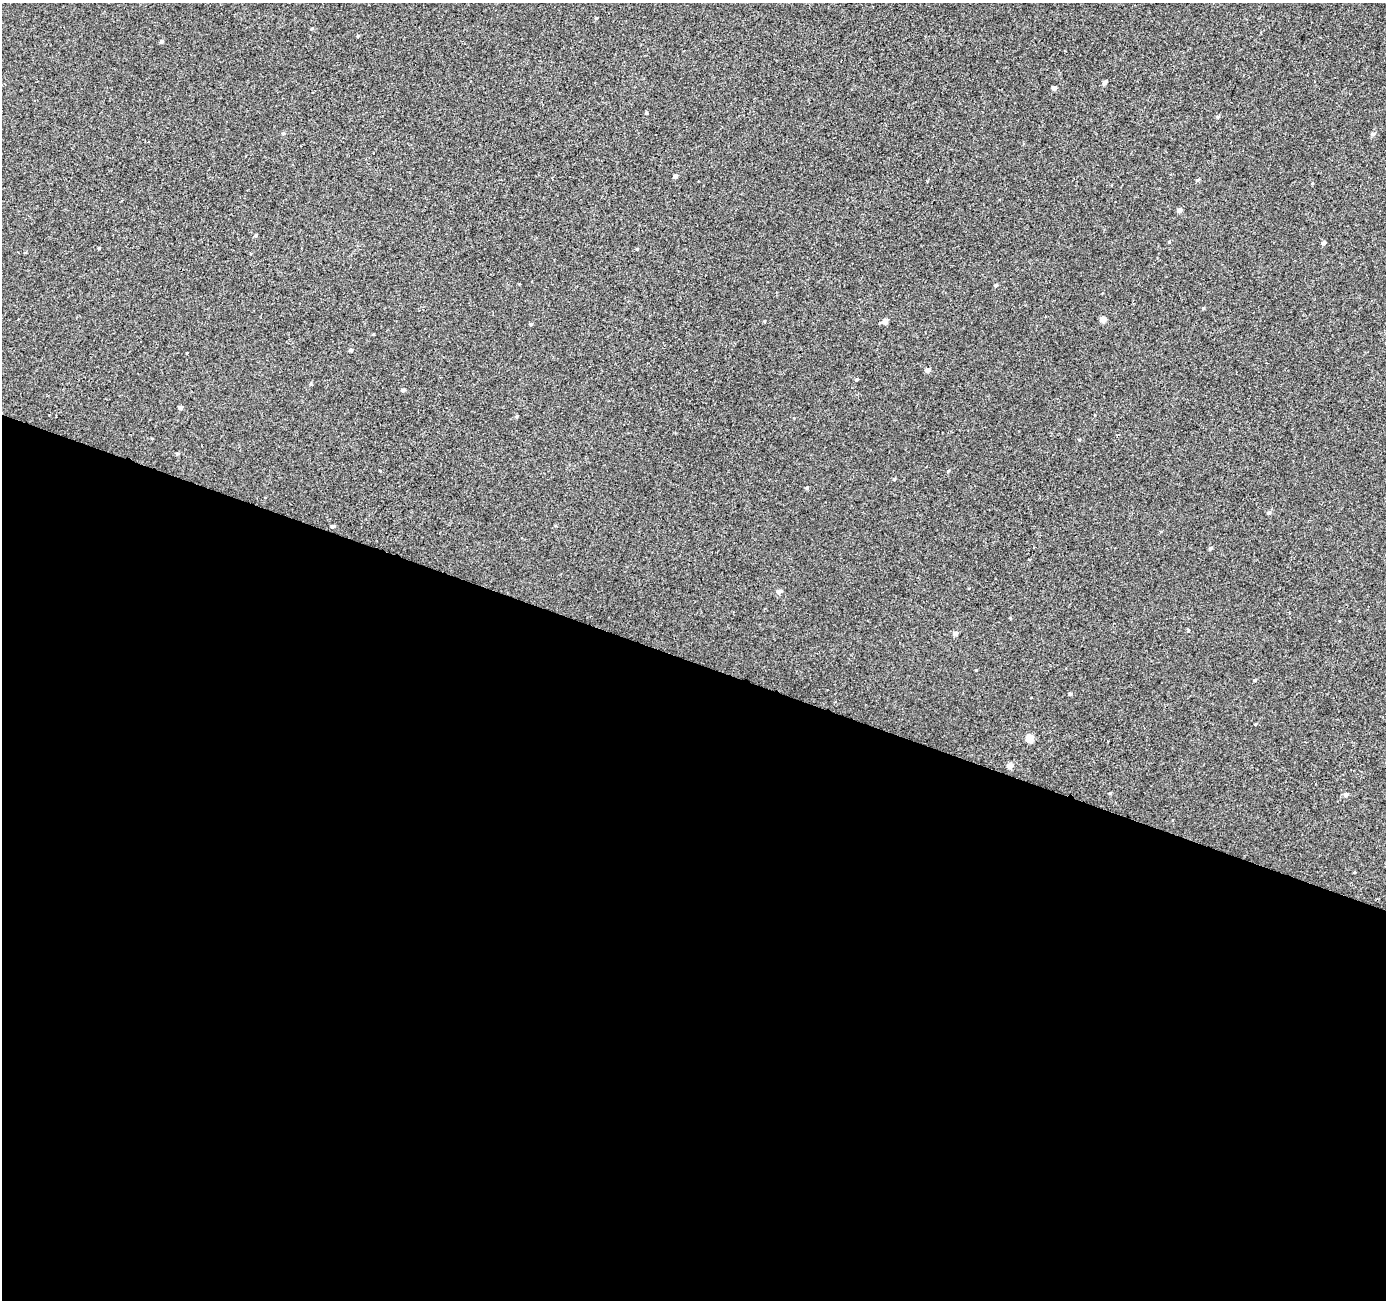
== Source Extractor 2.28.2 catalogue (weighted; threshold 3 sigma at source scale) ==
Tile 14 of 4 x 4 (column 2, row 4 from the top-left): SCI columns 1390-2773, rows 274-1571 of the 5541 x 5676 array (HDU 1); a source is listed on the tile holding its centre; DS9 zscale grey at full resolution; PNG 1388 x 1302 px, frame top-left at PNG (2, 3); no overlay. Shown black and unused: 49% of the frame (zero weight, under 2 of 3 exposures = <1% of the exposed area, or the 3 px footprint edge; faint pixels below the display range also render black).
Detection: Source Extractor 2.28.2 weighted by HDU 2 'WHT'; one run over the whole footprint, this tile lists its part. Background -5.98e-04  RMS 0.0041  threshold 0.0186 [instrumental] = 3 sigma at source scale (4.5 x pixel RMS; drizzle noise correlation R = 1.50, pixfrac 1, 0.0396/0.0396 arcsec/px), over >= 5 px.
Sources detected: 49; all 49 listed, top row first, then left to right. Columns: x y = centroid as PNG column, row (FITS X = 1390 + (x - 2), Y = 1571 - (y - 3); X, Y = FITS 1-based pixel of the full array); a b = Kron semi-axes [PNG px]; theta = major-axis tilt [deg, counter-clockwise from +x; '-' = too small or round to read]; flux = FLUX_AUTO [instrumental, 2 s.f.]
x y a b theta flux
597 18 4 3 - 0.67
312 28 5 3 - 0.35
358 36 5 3 - 0.36
161 42 4 4 - 0.72
1105 82 5 4 - 1.4
1054 88 4 4 - 1.7
646 113 4 4 - 0.42
1218 117 5 4 - 0.56
283 133 5 4 - 0.57
1373 134 6 4 21 0.87
675 176 4 4 - 1.2
1197 180 6 4 30 0.51
1312 183 3 3 - 0.64
1179 210 5 4 - 1.5
256 235 5 4 - 0.41
1169 242 3 3 - 0.72
1324 243 5 4 - 0.95
99 248 3 3 - 0.38
637 249 4 3 - 0.35
996 285 5 4 - 0.64
1203 308 4 4 - 0.36
1103 319 5 4 - 3.2
885 321 5 4 - 2.9
531 324 5 3 - 0.42
351 350 4 4 - 0.67
927 370 4 4 - 2
856 380 4 4 - 0.57
311 384 4 4 - 0.51
403 390 5 4 - 0.91
180 407 4 4 - 1.1
516 416 5 4 - 0.52
1079 439 5 3 - 0.34
177 453 4 4 - 0.58
948 471 4 3 - 0.35
894 479 4 4 - 0.44
807 488 5 4 - 0.52
1269 513 5 4 - 0.81
333 526 4 4 - 0.78
1210 548 5 3 - 0.73
779 591 5 4 - 2.1
1188 630 4 3 - 0.57
955 634 5 4 - 1.5
1255 680 4 4 - 0.39
1070 694 4 4 - 0.55
835 701 4 3 - 0.32
1255 724 3 2 - 0.32
1030 738 5 5 - 9.3
1010 766 5 4 - 3.2
1346 794 6 5 - 1.3
Unlisted compact peaks at least as high as the median listed source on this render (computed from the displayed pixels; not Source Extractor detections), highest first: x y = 976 670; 1110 793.